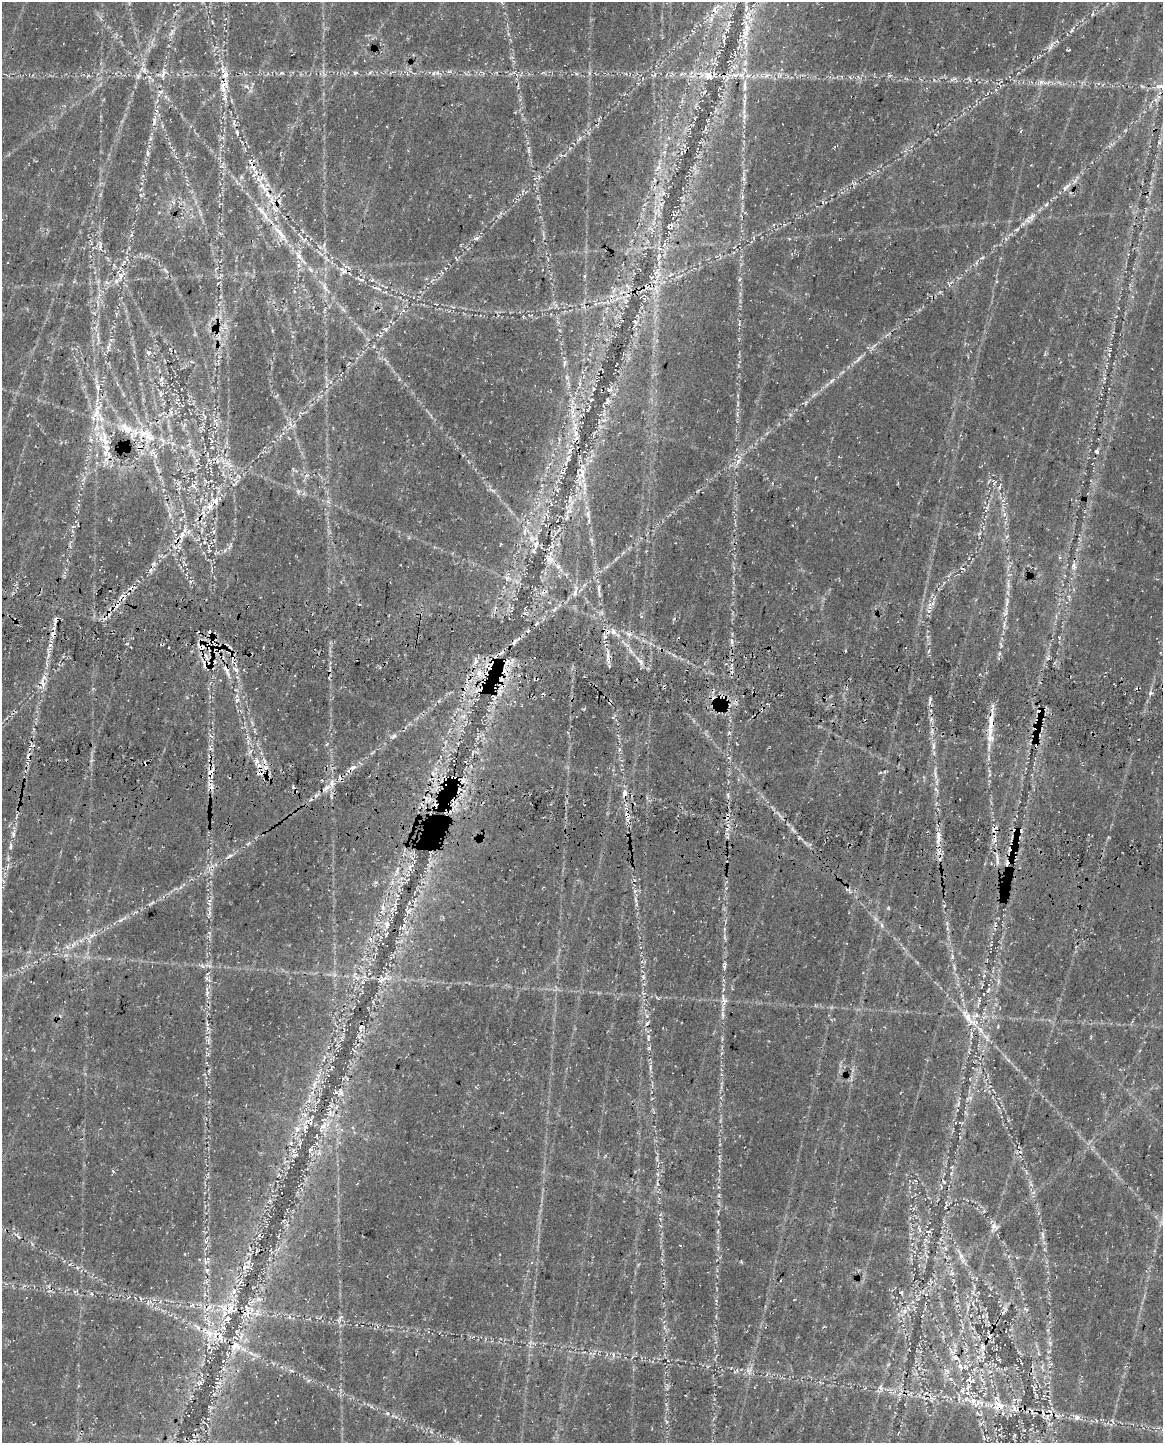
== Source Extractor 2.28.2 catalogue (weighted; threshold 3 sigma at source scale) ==
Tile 7 of 4 x 3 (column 3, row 2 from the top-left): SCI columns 2478-3638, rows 1849-3289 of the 4964 x 5196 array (HDU 1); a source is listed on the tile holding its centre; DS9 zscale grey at full resolution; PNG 1165 x 1445 px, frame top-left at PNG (2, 2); no overlay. Shown black and unused: <1% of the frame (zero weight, under 3 of 4 exposures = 14% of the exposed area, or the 3 px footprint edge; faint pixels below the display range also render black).
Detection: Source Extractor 2.28.2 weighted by HDU 2 'WHT'; one run over the whole footprint, this tile lists its part. Background 0.0396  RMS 0.0057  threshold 0.0256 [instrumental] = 3 sigma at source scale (4.5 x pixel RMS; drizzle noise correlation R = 1.50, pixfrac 1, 0.0396/0.0396 arcsec/px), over >= 5 px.
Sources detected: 350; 1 too faint to see at this stretch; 50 cosmic-ray / hot-pixel residue — not listed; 41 inside a brighter listed object's ellipse — not listed separately; the other 258 listed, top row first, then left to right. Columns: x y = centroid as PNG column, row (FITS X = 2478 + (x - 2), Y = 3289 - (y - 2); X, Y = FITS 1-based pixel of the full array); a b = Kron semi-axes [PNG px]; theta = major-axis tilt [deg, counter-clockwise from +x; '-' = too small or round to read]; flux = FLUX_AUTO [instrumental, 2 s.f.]
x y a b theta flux
715 10 16 9 67 5.8
1072 29 11 4 57 1.5
172 33 11 4 52 1.9
746 33 18 9 75 7.4
724 37 12 5 -87 1.8
1052 45 14 5 59 2.7
449 72 6 4 -1 1.1
282 73 5 4 - 0.7
355 73 6 5 - 0.92
437 73 7 4 18 1.5
163 74 13 6 62 2.8
735 75 13 6 -3 4.2
767 75 9 5 36 1.9
87 76 5 3 - 0.56
138 76 8 6 -70 1.4
709 76 16 11 -33 6.8
779 76 8 5 1 1.8
953 79 11 4 28 1.4
1041 82 6 6 - 1.8
224 84 14 9 56 4.5
745 86 20 6 -90 5.2
1142 86 6 4 -43 0.86
1161 86 11 6 -8 3.3
225 97 13 7 74 3.2
1156 100 7 4 -71 1.2
744 116 9 5 72 1.9
154 121 13 6 84 2.8
705 128 6 3 -71 0.65
237 132 9 3 -82 1.3
1159 142 5 4 - 0.73
147 153 10 4 -86 1.4
253 167 11 7 -66 3.7
658 168 7 5 33 1.7
539 176 7 5 -69 1.3
744 179 6 6 - 1.2
264 187 24 8 -44 8.4
1066 187 18 6 48 3.6
1046 204 7 4 45 1
260 210 16 6 -51 4.1
1029 218 12 5 -27 2.1
670 226 9 6 26 1.8
1017 229 8 4 37 1.1
302 231 6 3 -71 0.57
280 233 29 7 -50 9.4
476 238 8 5 26 1.4
754 238 5 3 - 0.63
305 239 6 6 - 1.6
324 245 7 4 55 1.1
100 247 13 3 88 1.6
299 256 15 7 -53 4.3
659 256 13 6 70 3.4
327 258 12 5 -59 2.6
982 258 6 3 20 0.81
310 269 10 5 -45 1.8
120 276 12 8 83 4.2
362 280 10 4 -4 1.5
107 282 7 4 -44 1.2
325 287 14 5 -73 2.8
647 287 16 13 -9 7.7
376 288 17 4 -22 2.4
626 301 7 4 72 1.3
635 322 7 4 -29 1
385 329 9 3 -11 0.81
109 346 15 5 71 2.8
148 352 7 6 - 1.6
1109 355 5 4 - 0.61
858 359 13 4 49 1.9
565 362 9 4 88 1.3
161 379 9 5 59 1.7
832 381 7 4 46 1.2
327 386 6 4 89 1.2
97 387 9 5 -70 2
593 389 6 4 71 0.88
609 390 10 6 43 1.9
161 394 10 4 -90 1.4
607 401 10 6 76 1.8
588 409 8 3 61 0.7
301 413 10 4 7 1.2
573 416 9 4 19 1.7
604 420 7 4 1 1.3
126 428 52 14 -23 28
575 433 9 8 - 3.7
105 439 29 10 -77 14
91 440 7 4 89 1.1
1096 451 5 4 - 1.3
568 458 11 7 55 3
209 460 9 4 -21 1.6
738 461 13 4 50 2.5
230 466 7 4 18 1.3
581 472 25 13 88 10
194 486 14 5 -46 2.8
999 486 10 4 66 1.3
557 490 6 4 -62 0.99
298 491 6 5 - 1.2
570 498 13 5 81 2.9
1003 501 6 4 -2 1.2
210 506 11 9 38 4.8
588 514 11 6 -75 2.2
1004 514 7 4 89 1.5
170 515 6 4 -72 1.1
567 517 7 4 71 1.2
214 531 6 4 72 0.92
524 532 9 4 89 1.9
182 535 14 8 73 5.8
536 545 16 8 74 4.4
209 548 16 4 -75 1.9
549 559 16 10 -48 5.1
154 564 7 6 - 1.4
1073 566 8 7 - 2.3
150 570 6 4 87 1.2
1010 574 6 3 19 0.85
507 578 8 6 -21 1.9
132 588 11 5 20 2
599 588 9 4 86 1.8
575 592 11 5 65 2.1
1006 602 17 4 88 3.2
932 603 7 4 71 1.5
554 610 7 4 57 1.3
929 611 5 4 - 0.93
210 632 8 4 -71 1.9
613 632 9 6 -51 3
53 634 8 7 - 2.6
605 637 6 4 -19 0.88
732 641 6 4 -89 1.3
201 647 16 10 -47 6.9
48 655 7 4 88 1.6
608 655 20 4 -89 3.5
476 661 10 7 72 3
641 662 12 5 -54 2.7
205 663 15 7 -75 5.1
227 670 24 6 -69 5.4
236 670 10 5 -47 2.2
479 674 10 6 -40 4
43 682 15 7 -76 4
1150 693 5 4 - 1.1
237 700 6 5 - 1.2
930 700 8 3 86 1.1
719 701 11 6 -84 3.5
610 702 4 3 - 1
726 704 14 4 -15 2
1040 712 11 8 60 6.4
463 716 7 4 89 1.5
991 721 27 8 87 9
1037 729 10 7 -77 6
394 736 7 5 30 1.2
933 746 11 4 86 1.9
210 748 6 5 - 1.1
256 762 12 7 -83 4.1
353 767 8 6 29 2.4
210 773 13 8 -80 4.9
935 774 14 4 -74 2.1
210 786 14 7 -70 3.9
326 788 14 5 40 3.8
936 790 8 3 -45 0.85
625 793 10 6 84 2.6
728 795 8 3 -78 1.1
1015 831 13 9 -76 4.7
13 833 12 5 86 2.3
938 837 23 6 88 5.7
1013 845 11 8 -9 4
11 846 10 4 89 1.3
229 856 12 4 32 1.7
997 860 18 2 90 2
1008 863 12 6 52 3.3
410 867 13 7 51 3.4
397 870 13 4 71 2.2
847 889 8 5 -21 1.3
635 900 9 2 -69 0.91
151 903 12 3 32 1.4
383 907 8 5 -66 2.1
209 911 16 5 -88 3
408 911 16 11 65 4.4
121 920 9 4 31 1.6
387 924 11 7 86 3.3
881 925 8 4 -81 1.1
402 927 13 6 28 2
92 935 12 5 35 2.9
73 944 10 3 69 1.2
208 965 11 4 -9 2
724 966 14 3 84 1.8
954 967 10 3 -80 1.3
354 974 5 3 - 0.75
643 977 7 5 -60 1.2
207 978 9 6 -53 1.7
381 979 17 10 23 5.3
988 990 7 3 55 1
207 993 9 5 64 1.8
724 1001 8 8 - 2.5
968 1018 29 10 -56 11
647 1023 8 4 47 1
361 1027 13 6 69 2.2
207 1028 8 4 -90 1.6
648 1038 11 4 85 1.5
650 1068 9 3 -86 1.3
314 1084 12 6 69 3.5
341 1092 10 7 -89 2.5
309 1121 19 11 14 7.2
316 1136 4 3 - 0.52
310 1150 7 6 - 1.6
295 1155 9 4 23 1.2
113 1171 6 3 -54 0.56
951 1173 5 5 - 0.93
994 1227 12 10 -79 3.3
927 1231 8 4 7 1.2
18 1235 12 5 -53 1.7
1043 1235 11 4 -78 1.7
206 1241 8 4 38 1.1
945 1248 7 4 -46 1.2
961 1256 17 6 -69 3.7
205 1262 7 4 -71 1.2
741 1262 4 4 - 0.57
245 1267 13 7 22 3.4
207 1270 7 6 - 1.5
781 1280 2 2 - 0.43
206 1281 7 4 -73 1.2
234 1291 10 6 71 2.9
901 1292 5 3 - 0.61
973 1292 7 4 71 1.1
91 1294 6 5 - 1.1
926 1294 4 3 - 0.56
989 1295 4 2 - 0.48
141 1299 7 3 -71 0.72
148 1302 10 4 44 1.4
192 1305 8 5 20 1.5
224 1309 19 8 -30 7.1
1026 1309 7 3 -37 0.75
247 1310 23 18 -57 14
905 1311 7 4 88 1.5
207 1319 14 5 -39 3.1
339 1321 9 4 83 1.5
197 1327 12 6 -44 2.7
1006 1331 3 2 - 0.4
215 1335 20 9 76 8.6
1050 1343 7 4 -71 1.1
234 1346 17 13 29 9.2
251 1353 10 4 -35 2.1
613 1355 8 4 -82 1
955 1358 12 7 -33 2.9
708 1366 5 3 - 0.62
960 1367 11 6 -64 2.5
947 1370 9 3 -21 0.9
292 1371 7 3 -19 0.91
749 1371 10 6 -86 2.5
951 1379 6 5 - 1.2
970 1380 17 9 -13 5.4
200 1382 8 7 - 1.8
881 1388 11 5 -70 1.7
963 1390 11 7 81 3.1
926 1393 6 3 18 0.91
973 1401 11 10 - 5.4
997 1406 17 11 -80 6.3
1015 1408 14 5 -65 3.2
387 1413 6 4 0 0.81
1049 1414 19 8 66 4.9
1077 1417 8 7 - 2.6
1113 1421 10 3 -54 0.93
981 1423 6 4 20 0.88
1015 1435 4 3 - 0.8
Overlapping masked pixels (flux is a lower limit): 41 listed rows (the first 20) at x y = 715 10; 163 74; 735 75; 709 76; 224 84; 237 132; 253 167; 670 226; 647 287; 376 288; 568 458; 581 472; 182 535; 132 588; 210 632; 53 634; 201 647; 205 663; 227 670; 719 701
Isophote crosses this tile's border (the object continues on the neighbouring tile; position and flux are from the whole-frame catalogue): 1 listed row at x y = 1161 86
Unlisted compact peaks at least as high as the median listed source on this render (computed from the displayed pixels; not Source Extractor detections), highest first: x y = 583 709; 370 72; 567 377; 376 882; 667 1422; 150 139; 1068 50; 529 151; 987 507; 439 701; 1001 646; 190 582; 51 645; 591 539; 1092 14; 131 235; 739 279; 989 775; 1008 1060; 584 276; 576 73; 998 1027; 934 80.